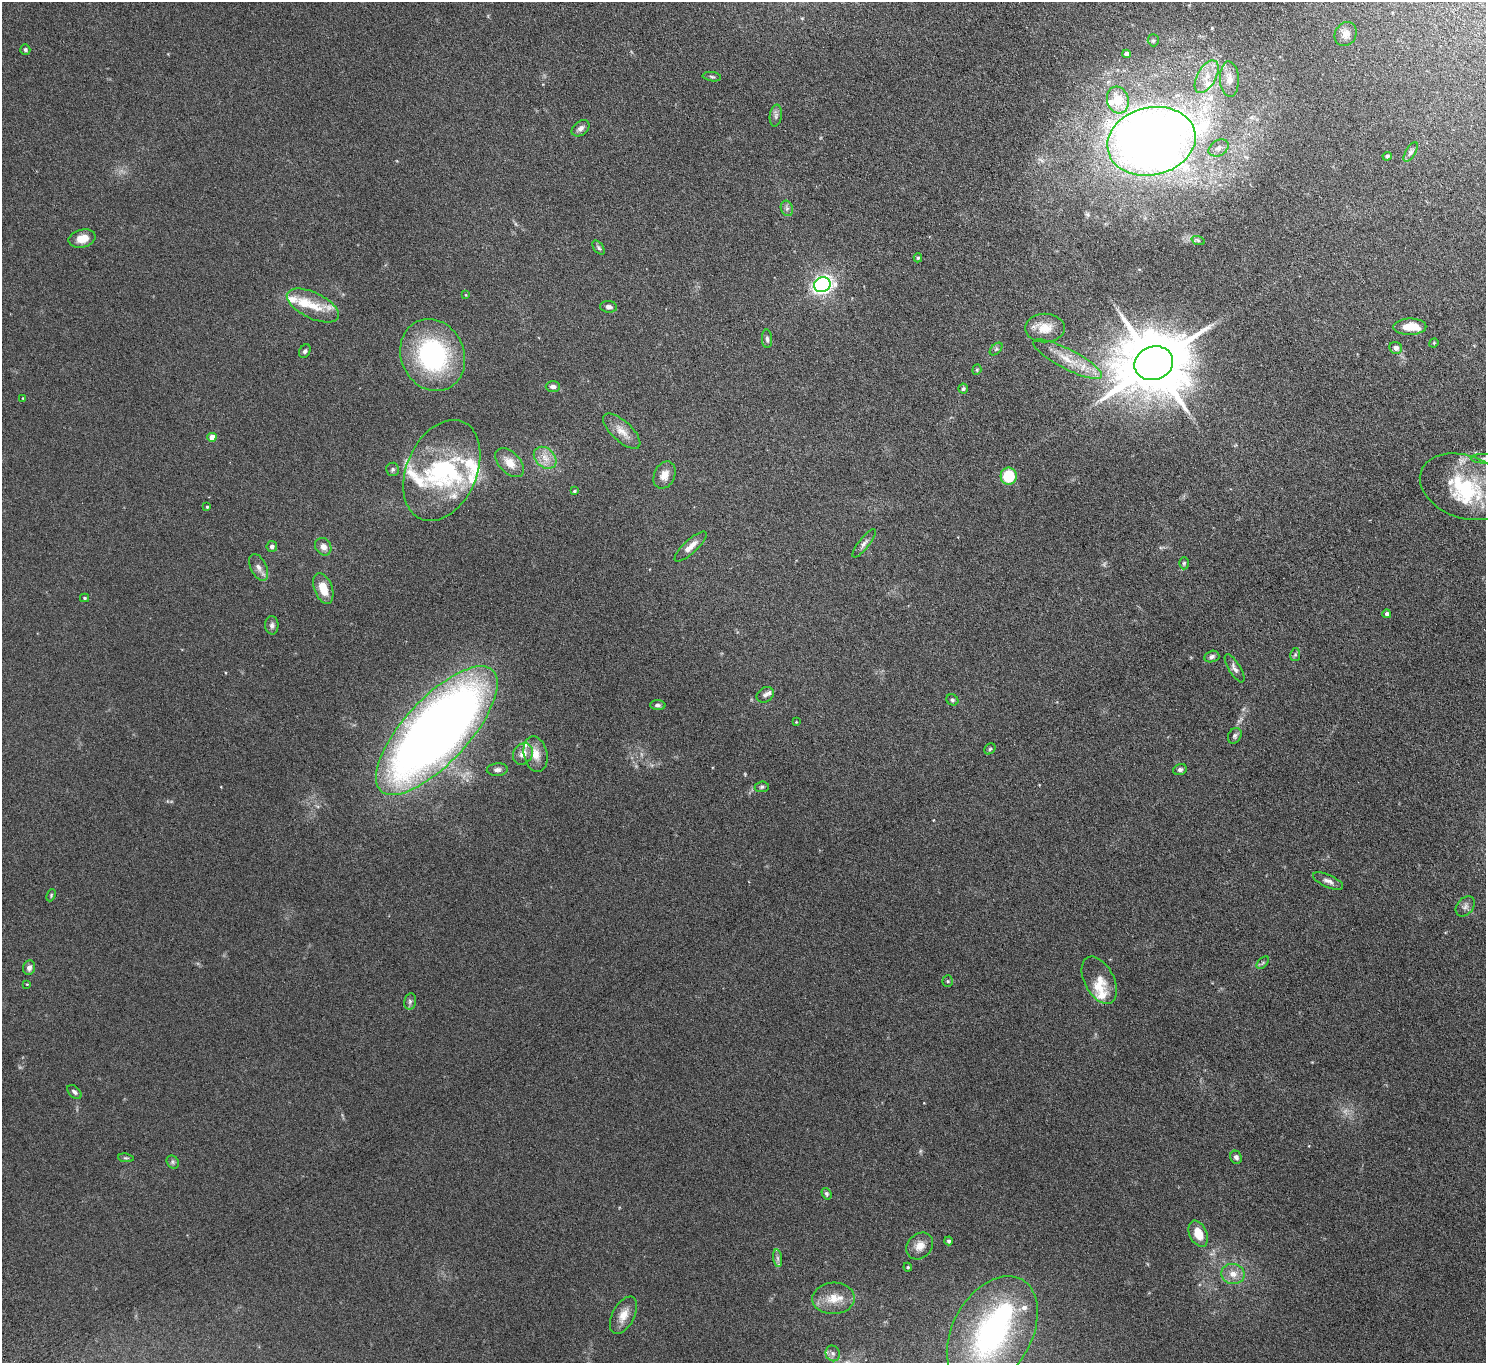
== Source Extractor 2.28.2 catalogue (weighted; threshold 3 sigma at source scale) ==
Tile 10 of 4 x 4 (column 2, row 3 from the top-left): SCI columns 1536-3019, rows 1565-2925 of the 6036 x 5989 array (HDU 1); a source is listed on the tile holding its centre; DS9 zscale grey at full resolution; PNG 1488 x 1365 px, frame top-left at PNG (2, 2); each listed source drawn as its Kron ellipse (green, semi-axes under 4 px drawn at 4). Shown black and unused: <1% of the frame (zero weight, under 4 of 8 exposures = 3% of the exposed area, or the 3 px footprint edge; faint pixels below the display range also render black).
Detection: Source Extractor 2.28.2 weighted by HDU 2 'WHT'; one run over the whole footprint, this tile lists its part. Background 0.122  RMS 0.0068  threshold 0.0279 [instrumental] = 3 sigma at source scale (4.09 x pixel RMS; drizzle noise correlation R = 1.36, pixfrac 0.8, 0.05/0.05 arcsec/px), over >= 5 px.
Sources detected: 121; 3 too faint to see at this stretch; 2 inside a brighter object's white glare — neither listed nor drawn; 18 inside a brighter listed object's ellipse — not listed separately; the other 98 listed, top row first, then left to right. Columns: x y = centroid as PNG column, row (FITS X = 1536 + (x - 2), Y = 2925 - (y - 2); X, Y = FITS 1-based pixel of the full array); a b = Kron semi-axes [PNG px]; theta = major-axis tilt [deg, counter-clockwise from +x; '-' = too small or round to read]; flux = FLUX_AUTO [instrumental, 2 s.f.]
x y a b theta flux
1346 34 12 10 58 3.8
1153 40 6 5 - 1
25 50 5 5 - 1.2
1126 54 4 4 - 3.2
712 77 9 4 -8 1.2
1207 77 18 9 61 7.6
1229 79 18 9 -87 6.8
1118 100 13 10 -73 13
776 116 11 6 82 2
580 128 10 7 38 2.7
1151 141 45 34 13 860
1219 148 11 7 30 2.7
1411 152 11 5 60 1.8
1387 156 4 4 - 1.5
787 208 8 6 -70 1.5
82 238 14 9 13 7.1
1198 240 7 4 -19 0.88
599 248 8 5 -53 1.1
918 258 4 4 - 0.83
822 285 8 7 - 180
466 295 4 4 - 0.56
313 306 28 13 -26 12
609 307 8 6 -7 2
1410 327 16 8 1 9.2
1045 328 20 14 0 9.5
767 339 9 5 -87 1.7
1434 343 5 4 - 0.63
1396 348 6 6 - 2.4
996 349 7 4 45 1.1
305 351 7 5 61 1.2
433 355 37 31 -65 83
1067 359 38 9 -27 14
1154 363 20 16 20 5600
977 370 5 4 - 0.77
553 386 7 5 0 2.1
963 389 5 5 - 1.2
23 398 3 2 - 0.38
622 431 23 10 -42 6.9
212 437 4 4 - 7.3
545 458 12 9 -43 6
1484 459 14 4 -1 2
509 463 17 10 -46 7.7
392 469 6 6 - 1.3
442 470 53 35 66 63
664 475 14 10 65 5.4
1009 476 8 8 - 20
1464 487 46 31 -20 52
574 491 4 3 - 0.75
207 507 4 4 - 0.76
864 543 17 5 52 2.5
272 546 5 5 - 1.7
691 546 21 6 43 5.2
323 547 9 7 -56 3.8
1184 563 6 5 - 0.87
259 567 14 8 -64 3.6
323 588 16 9 -69 9.2
84 598 4 4 - 0.74
1387 614 4 4 - 2.2
272 625 9 6 -87 2.1
1295 655 6 5 - 0.95
1212 657 7 5 15 1.7
1234 668 16 6 -59 2.6
765 695 9 7 34 1.8
952 700 6 5 - 1.1
658 705 7 5 -2 1.5
796 722 3 3 - 0.4
437 731 82 32 47 730
1235 736 8 6 59 1.5
990 749 6 5 - 0.91
523 754 11 9 52 5.1
535 754 18 11 -78 7.9
1180 769 7 5 21 1.5
497 770 10 6 4 2.4
762 787 7 5 6 1.2
1328 881 16 6 -23 3
51 895 6 4 66 0.75
1465 906 11 8 50 2.6
1263 963 7 4 46 1
29 968 7 6 - 2.7
1099 980 25 14 -62 9.5
948 981 5 5 - 0.84
27 984 3 2 - 0.41
410 1001 8 6 77 1.6
74 1092 8 5 -44 1.8
1236 1157 7 5 -64 1.8
126 1158 8 4 -6 0.91
173 1162 7 5 -48 1.2
826 1194 6 4 -57 1.2
1198 1234 14 8 -65 8.5
949 1241 4 4 - 1.4
920 1246 15 12 45 5.8
778 1258 9 4 -81 1.6
908 1267 4 4 - 0.69
1233 1274 11 10 - 5.7
834 1298 21 16 3 11
623 1315 20 11 63 6.9
992 1332 60 39 60 120
833 1353 8 7 - 1.9
Isophote crosses this tile's border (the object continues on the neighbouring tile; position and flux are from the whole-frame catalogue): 1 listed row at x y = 1484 459